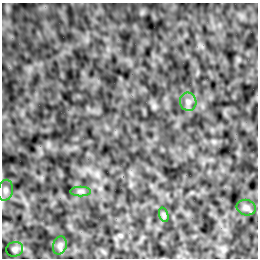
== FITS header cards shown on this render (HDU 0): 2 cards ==
NAXIS1  =                  256 /Number of positions along axis 1
NAXIS2  =                  256 /Number of positions along axis 2

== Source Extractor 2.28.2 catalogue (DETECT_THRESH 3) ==
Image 256 x 256 px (HDU 0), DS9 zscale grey, 1 PNG px = 1 image px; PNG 260 x 260 px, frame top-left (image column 1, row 256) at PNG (2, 3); each listed source drawn as its Kron ellipse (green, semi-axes under 4 px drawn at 4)
Background -3.79e-04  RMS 0.0035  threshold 0.0104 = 3 sigma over >= 5 px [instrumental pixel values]
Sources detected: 7; all 7 listed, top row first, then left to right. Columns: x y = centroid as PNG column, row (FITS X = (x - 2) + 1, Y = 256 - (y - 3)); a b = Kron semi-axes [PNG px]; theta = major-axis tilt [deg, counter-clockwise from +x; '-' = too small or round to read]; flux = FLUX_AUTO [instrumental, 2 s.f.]
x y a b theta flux
188 102 9 8 - 1
5 190 10 7 79 0.93
80 191 10 5 0 0.63
246 208 10 7 -16 0.76
164 215 7 4 -72 0.47
60 245 9 6 75 0.75
15 249 9 7 19 0.67